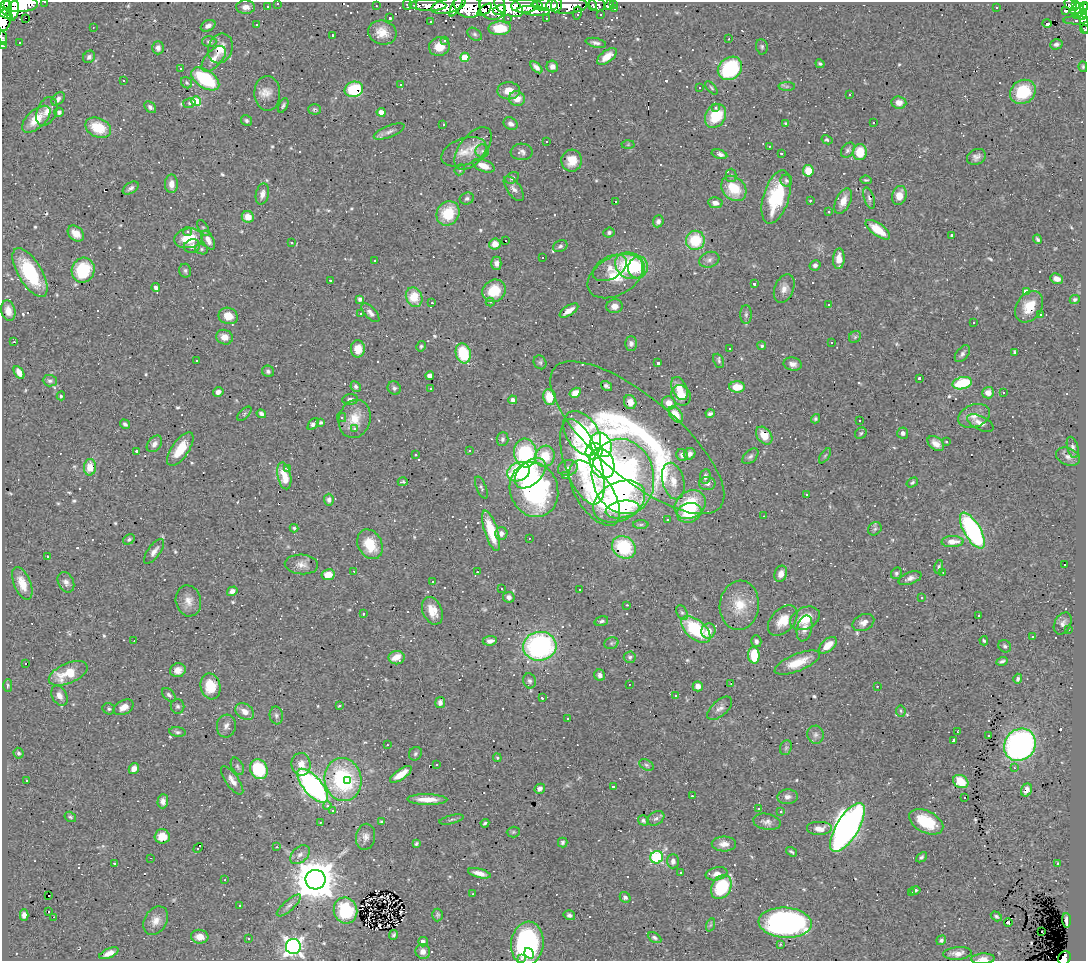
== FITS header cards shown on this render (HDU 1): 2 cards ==
NAXIS1  =                 1084
NAXIS2  =                  959

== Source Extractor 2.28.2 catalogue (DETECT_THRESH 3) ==
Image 1084 x 959 px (HDU 1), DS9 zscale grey, 1 PNG px = 1 image px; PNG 1088 x 963 px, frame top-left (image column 1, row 959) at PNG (2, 2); each listed source drawn as its Kron ellipse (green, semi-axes under 4 px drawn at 4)
Background 0.679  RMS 0.032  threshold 0.097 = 3 sigma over >= 5 px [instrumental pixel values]
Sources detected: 755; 3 with non-positive FLUX_AUTO (blend fragments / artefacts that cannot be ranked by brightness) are neither listed nor drawn; of the other 752, the 500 brightest by FLUX_AUTO listed and drawn (252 fainter detections omitted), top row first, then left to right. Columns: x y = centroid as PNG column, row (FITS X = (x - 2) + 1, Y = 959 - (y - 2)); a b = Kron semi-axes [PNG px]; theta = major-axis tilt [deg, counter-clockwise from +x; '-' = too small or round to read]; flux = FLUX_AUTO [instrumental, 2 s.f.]
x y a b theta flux
45 2 3 2 - 5.2
278 3 3 3 - 6.5
19 4 18 7 1 1800
614 4 3 3 - 12
7 5 3 2 - 150
407 5 5 4 - 21
414 5 3 2 - 4.6
428 5 18 5 -1 120
456 5 12 4 62 180
468 5 14 11 -27 530
537 5 6 3 -29 180
545 5 12 6 -1 640
556 5 7 5 81 93
566 5 20 8 1 140
593 5 5 3 - 7.7
597 5 8 6 -13 14
609 5 5 3 - 93
1071 5 7 5 -44 24
1076 5 4 3 - 91
4 6 11 6 -61 770
267 6 3 2 - 4.5
376 6 3 2 - 3.4
448 6 17 7 14 270
492 6 14 13 - 22
525 6 13 7 3 1200
1084 6 5 3 - 130
246 7 9 6 -2 13
508 7 15 8 -26 610
615 8 3 3 - 11
996 8 3 3 - 47
1077 9 7 5 28 180
485 10 8 4 38 3.6
500 10 6 5 - 180
13 11 10 6 75 770
533 11 16 4 -5 91
1066 11 3 3 - 4
1081 11 9 4 46 330
4 13 9 4 -31 610
577 13 7 3 80 6.6
601 14 3 3 - 3.9
1082 15 6 4 62 200
26 18 3 2 - 760
390 18 3 3 - 3.7
508 18 3 2 - 3.6
546 18 3 2 - 3.8
4 20 11 7 79 170
1076 20 12 3 1 37
431 22 3 3 - 6
1047 23 4 3 - 110
1084 23 10 4 -81 83
256 25 3 3 - 7.3
208 26 8 5 27 9.6
93 27 3 2 - 3.5
500 28 11 7 3 59
1084 29 4 2 - 10
382 33 14 12 -17 30
475 34 8 5 -38 5.7
333 35 3 3 - 4
3 38 7 3 -81 9
729 39 3 2 - 23
445 40 3 3 - 12
209 41 7 5 1 5.8
19 42 3 3 - 5.3
596 43 10 4 -13 8.2
1056 44 6 5 - 6.4
3 46 3 3 - 15
439 47 10 9 - 32
762 47 8 6 -82 4.7
158 48 6 5 - 11
220 48 15 12 69 39
607 56 11 6 36 30
89 57 6 5 - 7.4
465 57 4 4 - 67
214 59 16 8 48 19
820 64 5 3 - 4.1
552 66 6 5 - 10
536 67 7 4 -44 9.5
1083 67 5 4 - 3.2
730 68 13 11 40 180
181 69 3 2 - 3.6
205 79 16 9 -34 140
123 81 3 3 - 43
187 83 6 5 - 3.5
401 85 3 3 - 27
787 86 8 4 -1 4.4
699 87 3 3 - 6.8
711 88 8 4 -49 3.6
354 89 9 7 18 32
509 91 11 8 0 30
1023 92 13 11 34 90
267 93 17 13 -88 24
850 94 3 3 - 5.9
58 99 8 5 46 8.6
517 99 8 7 - 25
196 101 5 5 - 78
899 102 7 6 - 19
189 103 6 5 - 4.6
283 105 8 4 62 4.7
150 107 7 4 -44 7
715 108 3 3 - 5.7
314 109 6 5 - 4.2
47 111 15 9 67 21
59 112 5 4 - 7.3
381 112 4 4 - 18
716 116 12 10 58 81
36 119 17 9 42 53
247 120 6 5 - 5.6
874 122 3 3 - 110
443 124 3 2 - 5.9
511 124 7 6 - 9.3
786 124 4 4 - 3.6
98 128 13 9 -25 67
389 132 16 6 22 12
827 140 6 4 -30 3.8
546 141 3 3 - 15
628 145 6 4 2 3.2
769 146 3 2 - 3.6
473 148 25 13 52 36
848 150 8 6 51 5.7
482 151 6 6 - 6.1
464 152 23 13 19 34
522 152 11 8 -1 10
860 152 8 7 - 55
781 153 3 3 - 4.6
719 154 8 4 -15 11
976 157 10 7 29 11
572 161 11 10 - 30
483 166 11 6 -21 26
460 170 6 5 - 3.7
808 171 6 5 - 52
731 175 6 5 - 4.6
512 178 7 5 34 5.1
866 180 6 3 -6 3.4
786 181 6 6 - 4.9
171 184 9 6 90 17
131 188 9 5 33 7.3
734 188 14 11 -46 64
514 189 14 7 -54 11
262 194 11 6 76 14
899 196 10 7 72 22
776 197 27 13 73 130
869 198 11 5 -71 5.8
467 199 7 6 - 5.6
810 200 3 3 - 4.2
843 201 14 7 66 22
615 202 3 3 - 710
715 203 7 5 -10 12
829 212 3 3 - 37
448 213 13 11 57 71
248 217 6 5 - 32
658 221 6 5 - 7
203 228 9 4 -58 4
878 230 14 6 -36 51
188 232 4 4 - 4.6
609 232 5 4 - 5.3
76 234 9 6 -42 21
952 235 3 3 - 3.3
188 238 14 10 8 64
1037 239 5 3 - 4
208 240 10 5 -63 13
695 240 9 9 - 91
506 241 3 2 - 5.2
292 243 3 3 - 5.6
495 244 6 5 - 22
192 246 8 6 21 9.9
560 246 7 5 29 5.4
201 249 6 5 - 4
543 257 3 3 - 22
839 259 10 6 87 24
375 260 3 3 - 5
709 260 10 7 20 9.2
496 263 7 5 90 9.4
815 265 6 5 - 6.2
630 266 15 13 -31 130
638 267 11 9 76 58
610 268 18 11 30 25
83 270 13 11 68 110
185 271 7 6 - 5
30 273 27 12 -59 140
615 276 30 19 29 74
1057 279 6 5 - 12
330 280 3 2 - 18
754 284 3 3 - 3.8
156 288 4 4 - 7.6
784 288 15 9 68 16
494 291 12 11 - 55
1026 291 4 4 - 18
414 297 10 8 -66 54
360 299 4 4 - 7.5
1075 299 5 4 - 4.2
490 302 4 4 - 3.4
432 303 3 2 - 4.7
829 305 3 3 - 8.6
614 306 8 7 - 16
1029 307 17 12 56 45
8 311 10 7 -76 19
569 311 11 4 33 23
370 313 12 5 -46 9.4
361 314 3 3 - 16
746 315 9 5 89 5.6
1041 315 3 3 - 270
228 316 10 8 -19 30
974 323 3 3 - 60
224 337 8 7 - 18
855 337 6 5 - 4
14 342 3 3 - 44
831 343 3 3 - 46
631 344 7 6 - 8.1
421 346 5 4 - 3.8
762 346 4 4 - 3.7
730 348 3 3 - 3.2
358 349 8 7 - 24
1015 352 4 3 - 3.8
463 353 10 7 -74 95
962 354 10 6 51 7.2
196 361 3 3 - 10
719 361 7 5 -65 4.4
540 362 7 6 - 4.8
658 363 3 3 - 7.9
793 364 9 6 -7 11
268 371 6 5 - 5.4
19 372 7 4 -59 18
430 376 4 4 - 20
919 378 3 3 - 7.4
50 381 7 5 -3 5.5
962 383 10 6 13 130
607 386 6 3 -34 5.5
356 387 5 4 - 4.8
737 387 8 5 -2 41
394 388 7 6 - 6
430 388 3 3 - 7.2
679 388 12 7 -66 24
218 392 5 4 - 10
575 393 6 4 33 22
988 393 6 6 - 19
1003 393 3 3 - 18
681 395 11 9 -49 38
61 396 4 3 - 3.7
549 397 8 6 -81 49
350 399 8 5 5 7.6
513 400 4 4 - 8.7
630 402 7 6 - 24
669 403 7 6 - 24
244 414 9 4 46 4.3
261 414 5 3 - 6.8
676 414 9 5 -55 29
710 414 4 3 - 5.8
974 416 16 11 21 23
342 417 4 4 - 4.1
355 419 19 16 75 41
815 419 5 4 - 4
860 421 3 2 - 7.1
321 422 4 3 - 4.9
980 423 14 7 -26 19
125 424 5 4 - 5.6
313 424 7 4 51 7.3
354 429 3 3 - 11
582 433 24 16 -57 240
861 433 6 5 - 3.6
903 433 6 5 - 8
764 436 10 7 -51 34
637 438 108 40 -40 580
502 439 7 6 - 5.2
946 441 3 3 - 17
936 443 9 6 -36 15
154 444 9 6 51 10
601 445 12 10 -63 210
1073 447 11 5 -75 8
180 449 19 8 55 48
469 450 3 3 - 6.4
136 451 3 3 - 46
594 451 9 8 - 120
525 453 14 11 -83 180
690 454 6 5 - 9.2
415 455 3 3 - 17
682 455 6 5 - 8
545 456 11 9 64 54
750 456 9 6 44 6.2
825 456 9 3 56 3.2
1068 457 12 8 -23 11
582 462 44 18 -71 190
602 463 15 11 -67 310
90 467 8 6 86 34
568 468 10 8 18 9.4
287 469 3 3 - 3.4
519 472 12 9 26 150
530 473 18 11 44 94
565 475 3 3 - 19
284 476 13 6 -77 29
623 476 38 31 -76 780
705 476 7 5 82 8.8
673 481 19 10 -75 30
403 482 5 3 - 3.3
912 482 6 4 33 3.9
707 484 8 6 2 9.1
481 488 12 5 -69 5.8
534 490 28 24 -70 420
594 493 37 18 -56 170
806 494 3 3 - 62
329 500 6 5 - 7
619 501 27 19 27 170
690 505 16 13 34 110
623 509 17 8 10 77
689 513 13 9 20 63
764 516 3 2 - 3.8
667 520 3 3 - 84
641 525 8 4 1 3.8
294 528 4 4 - 3.6
875 529 7 6 - 4.7
491 531 21 6 -73 80
972 531 20 8 -60 400
501 533 6 6 - 9.8
529 538 3 2 - 5
129 539 6 4 31 4.8
952 542 11 5 2 25
370 544 15 12 -62 65
624 547 12 10 -38 130
154 551 15 6 54 13
48 556 3 3 - 4.4
301 564 16 9 -5 18
1064 564 3 3 - 12
939 567 7 4 79 4
354 571 3 2 - 4.2
477 572 3 3 - 7.8
943 572 3 2 - 6.4
896 573 6 5 - 4.3
781 574 8 6 71 14
328 575 6 5 - 28
910 578 12 6 20 11
66 582 11 7 -63 10
433 582 3 3 - 150
22 583 17 8 -68 31
501 589 3 3 - 40
579 590 3 3 - 16
232 591 6 4 33 9.3
509 597 6 5 - 9.9
922 598 3 3 - 30
188 601 16 12 -77 22
627 605 3 2 - 18
739 605 25 19 84 60
432 611 14 9 -67 34
682 613 8 5 -61 5.4
363 614 3 2 - 3.3
978 615 3 3 - 150
805 618 16 10 25 50
601 621 7 4 17 5.1
783 621 18 11 47 43
863 622 11 8 26 13
1063 623 12 8 61 10
804 628 13 7 77 14
696 629 17 9 -40 160
1068 630 3 2 - 13
708 631 8 7 - 22
1032 637 3 3 - 9.8
134 641 2 2 - 3.5
490 641 7 4 7 10
756 641 6 5 - 6.8
984 641 5 3 - 3.2
611 643 7 5 21 4.6
828 645 11 6 40 28
540 646 17 14 6 420
1005 646 6 5 - 4.7
754 655 8 6 -87 69
630 657 6 5 - 5
397 658 8 6 -1 25
1002 661 5 3 - 5.1
26 663 3 3 - 28
797 663 24 8 22 51
178 670 8 7 - 16
68 673 20 10 23 68
600 675 6 5 - 8.5
1018 679 5 4 - 5.6
529 681 7 6 - 6.8
629 684 3 2 - 3.6
731 684 3 2 - 5.1
8 685 6 4 89 3.6
210 686 13 10 -76 65
698 686 5 5 - 15
877 686 3 2 - 7.5
169 695 8 5 -45 6
59 696 11 7 -62 14
675 696 3 2 - 4.1
542 698 3 3 - 6.1
440 702 6 5 - 8.7
178 706 7 6 - 5.5
339 706 3 3 - 10
124 707 10 7 27 18
720 708 15 7 41 12
109 709 6 5 - 4.4
901 711 5 5 - 3.2
245 712 10 7 -34 17
276 715 9 6 -80 6.3
568 719 3 3 - 16
226 726 11 9 84 11
957 731 4 2 - 3.3
177 732 8 4 -6 5.1
815 735 9 8 - 8.6
988 735 3 3 - 6.3
954 740 4 3 - 10
387 745 3 2 - 6
1020 745 17 15 51 710
786 748 8 5 68 4.4
18 753 5 5 - 5.1
415 754 7 6 - 5
497 758 4 3 - 3.2
301 764 11 9 -82 22
436 765 3 3 - 5.1
646 765 8 5 -27 4.6
237 766 9 5 -62 5.3
1014 768 3 2 - 7.9
134 769 6 5 - 16
259 769 10 8 -64 110
401 774 13 5 35 29
27 780 3 3 - 11
232 780 17 6 -55 16
343 780 22 18 -80 250
347 781 4 3 - 75
961 781 8 6 -27 55
313 786 21 9 -49 660
613 786 3 3 - 14
540 789 5 4 - 7.7
1027 790 7 5 62 13
692 796 3 2 - 20
787 797 10 7 4 12
964 798 3 2 - 14
427 799 20 5 -1 33
163 801 7 5 87 11
327 806 4 4 - 8
759 809 3 3 - 49
333 810 3 3 - 14
781 812 3 3 - 3.7
70 817 6 5 - 3.7
656 818 9 6 31 7.4
452 819 12 3 13 4.7
643 820 5 5 - 5.7
320 822 3 2 - 4.2
382 822 3 3 - 5.9
767 822 14 8 -10 12
926 822 18 10 -26 84
485 823 4 3 - 3.6
847 827 28 11 59 1400
820 829 13 7 0 20
513 832 6 5 - 3.8
162 836 7 7 - 32
365 837 13 9 81 13
563 842 5 5 - 4.7
416 843 4 3 - 3.4
724 844 12 7 -1 18
276 847 3 2 - 3.3
198 848 5 3 - 59
791 852 6 3 -36 3.8
300 855 11 7 44 11
657 857 6 6 - 270
921 857 6 4 44 4.3
151 858 3 2 - 3.3
673 861 7 6 - 8.9
114 863 3 3 - 520
1058 864 4 3 - 3.2
681 872 3 3 - 9
479 873 11 4 -14 16
716 874 11 6 11 12
225 880 3 2 - 4.3
315 880 10 10 - 8200
721 887 13 9 61 120
915 890 5 3 - 4.1
911 893 3 3 - 3.6
473 894 3 2 - 5.7
49 896 3 2 - 17
625 897 5 5 - 7.3
289 905 15 5 42 9.9
240 906 3 3 - 19
49 911 3 2 - 3.4
345 911 13 11 -72 100
24 915 5 4 - 11
438 915 6 5 - 4.3
569 915 6 5 - 6.4
996 916 6 4 -32 3.9
54 917 3 2 - 61
1066 920 7 3 -86 7.6
156 921 15 11 58 23
785 923 27 15 -4 780
1008 923 4 3 - 17
710 925 7 4 70 3.8
1042 932 4 2 - 6.7
394 935 5 4 - 4.2
200 937 8 7 - 19
655 938 7 4 -28 5.9
248 939 3 3 - 3.3
941 940 5 4 - 4.8
423 942 5 4 - 10
527 943 22 16 84 310
780 944 3 2 - 15
293 947 7 7 - 940
423 951 7 7 - 13
109 953 10 4 23 14
529 953 6 4 -55 15
958 953 14 6 5 16
521 958 4 3 - 9.7
1064 958 7 6 - 110
983 959 12 5 3 12
At the frame edge (FLAGS 8, measured only in part): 13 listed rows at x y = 45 2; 278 3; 19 4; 4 6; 1084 6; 4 13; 4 20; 1084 23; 1084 29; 3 38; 3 46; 1064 958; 983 959
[252 fainter detections neither listed nor drawn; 3 non-positive-flux detections neither listed nor drawn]